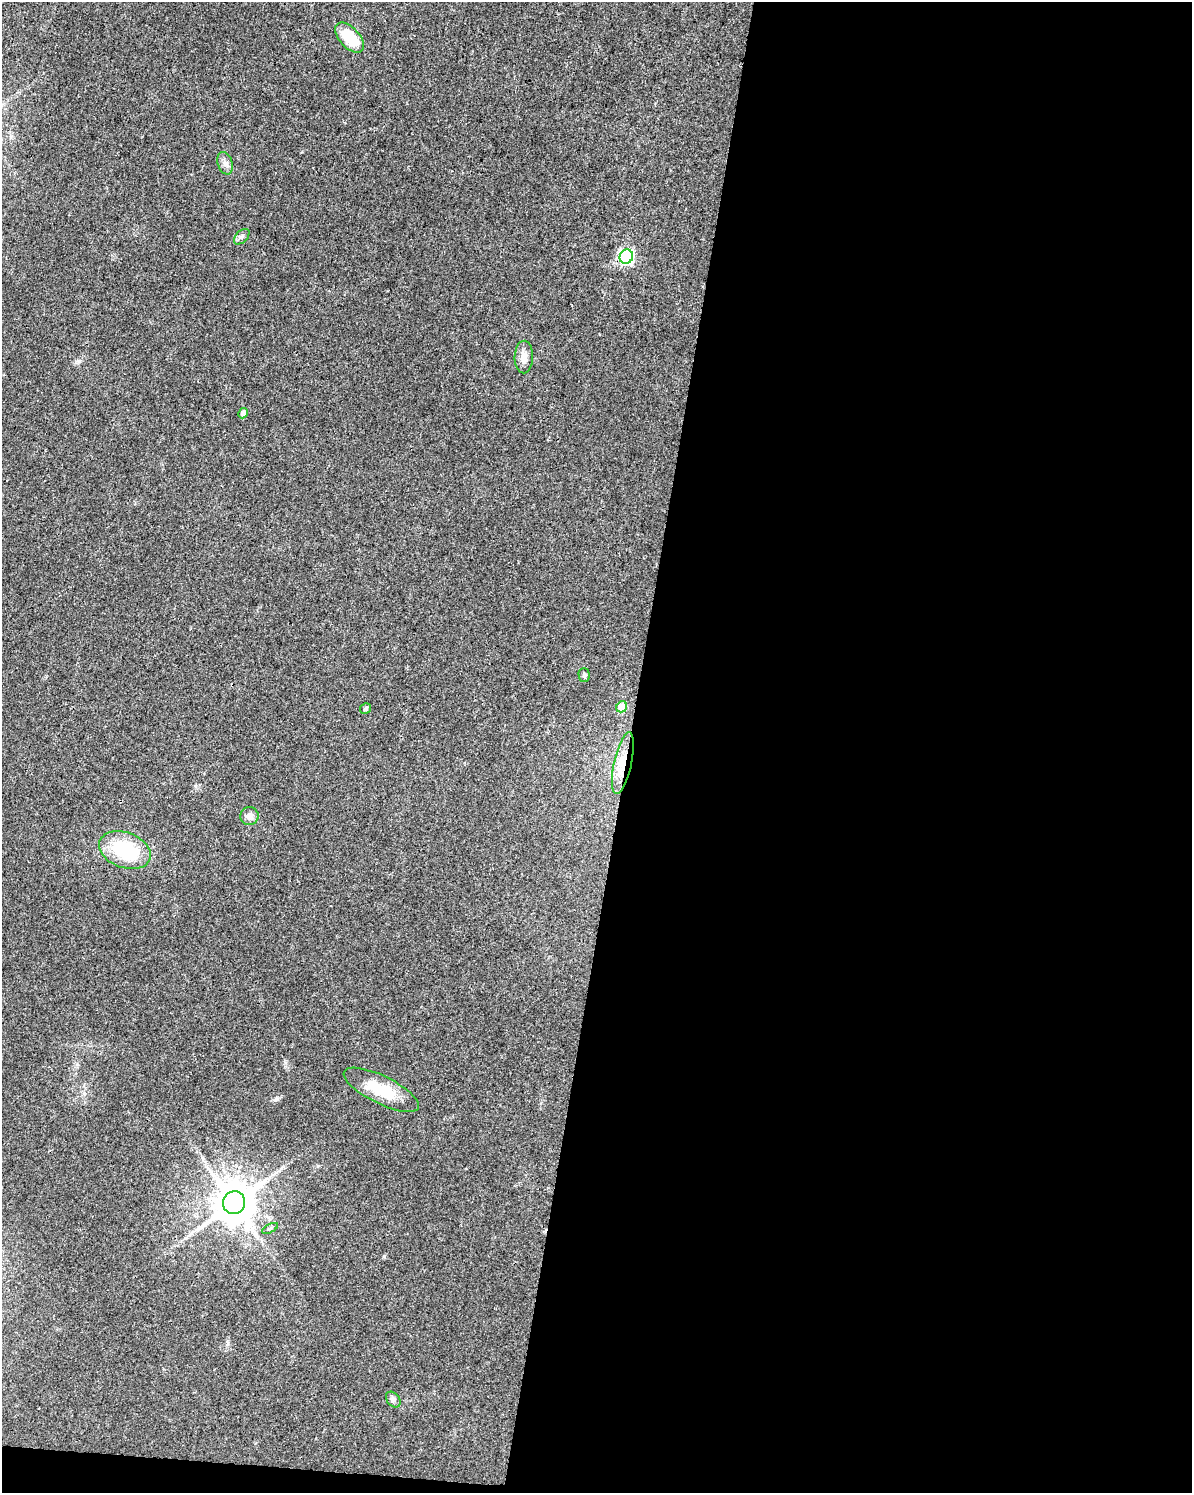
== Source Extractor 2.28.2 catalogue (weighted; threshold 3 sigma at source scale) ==
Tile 12 of 4 x 3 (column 4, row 3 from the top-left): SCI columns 3577-4766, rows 285-1775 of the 4766 x 4982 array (HDU 1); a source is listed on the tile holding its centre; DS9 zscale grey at full resolution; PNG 1194 x 1495 px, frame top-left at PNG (2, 2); each listed source drawn as its Kron ellipse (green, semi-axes under 4 px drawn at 4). Shown black and unused: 48% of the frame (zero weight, under 3 of 4 exposures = <1% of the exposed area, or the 3 px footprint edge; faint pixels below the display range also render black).
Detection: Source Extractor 2.28.2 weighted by HDU 2 'WHT'; one run over the whole footprint, this tile lists its part. Background 0.0281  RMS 0.0032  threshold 0.0146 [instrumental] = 3 sigma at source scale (4.5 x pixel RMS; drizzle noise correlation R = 1.50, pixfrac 1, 0.0396/0.0396 arcsec/px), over >= 5 px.
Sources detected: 16; all 16 listed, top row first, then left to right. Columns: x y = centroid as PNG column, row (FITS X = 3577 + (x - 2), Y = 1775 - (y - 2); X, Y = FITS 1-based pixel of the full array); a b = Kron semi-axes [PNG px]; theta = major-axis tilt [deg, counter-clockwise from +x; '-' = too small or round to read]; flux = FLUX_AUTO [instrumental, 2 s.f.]
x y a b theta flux
350 38 18 10 -47 11
225 163 11 7 -72 1.5
242 237 9 5 46 0.94
626 257 7 6 - 57
524 357 16 9 89 2.6
243 413 5 4 - 1.8
584 675 7 5 -89 0.62
622 707 6 5 - 7.6
366 709 5 5 - 0.75
623 763 31 8 78 6.8
249 816 9 9 - 1.9
125 850 27 17 -21 20
381 1090 41 14 -26 11
234 1203 11 11 - 1100
270 1228 9 4 27 0.6
393 1400 9 6 -50 0.91
Overlapping masked pixels (flux is a lower limit): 1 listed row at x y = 623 763
Unlisted compact peaks at least as high as the median listed source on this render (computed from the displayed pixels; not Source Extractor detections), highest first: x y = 384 1256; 276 1099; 285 1063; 79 361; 195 786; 228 1344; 302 152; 318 1166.